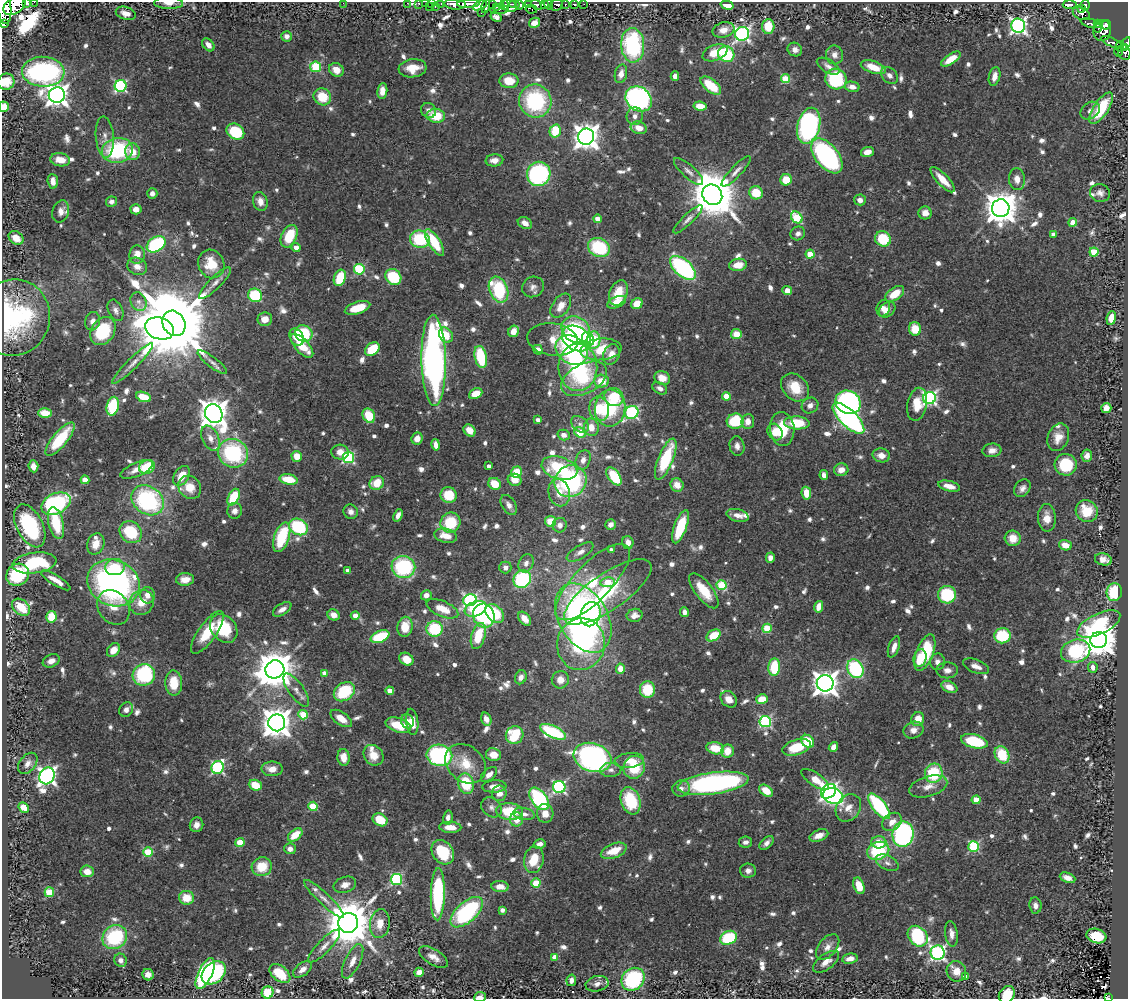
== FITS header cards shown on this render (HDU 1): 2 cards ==
NAXIS1  =                 1126
NAXIS2  =                  997

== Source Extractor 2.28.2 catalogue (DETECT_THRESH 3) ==
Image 1126 x 997 px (HDU 1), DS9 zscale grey, 1 PNG px = 1 image px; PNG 1130 x 1001 px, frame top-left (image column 1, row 997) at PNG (2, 2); each listed source drawn as its Kron ellipse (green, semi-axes under 4 px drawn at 4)
Background 0.603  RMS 0.027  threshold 0.0821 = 3 sigma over >= 5 px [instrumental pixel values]
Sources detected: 874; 4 with non-positive FLUX_AUTO (blend fragments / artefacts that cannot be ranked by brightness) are neither listed nor drawn; of the other 870, the 500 brightest by FLUX_AUTO listed and drawn (370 fainter detections omitted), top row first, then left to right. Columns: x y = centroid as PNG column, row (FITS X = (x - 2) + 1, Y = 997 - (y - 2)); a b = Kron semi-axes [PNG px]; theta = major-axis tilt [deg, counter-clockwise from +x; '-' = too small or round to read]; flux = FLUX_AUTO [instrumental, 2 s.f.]
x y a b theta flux
26 2 3 2 - 91
34 2 2 2 - 19
169 3 14 6 -2 13
343 3 2 2 - 11
407 3 2 2 - 10
419 3 3 3 - 32
425 3 2 2 - 9.4
431 3 3 2 - 9.9
441 3 3 2 - 16
455 4 10 5 -2 960
468 4 11 3 2 1100
492 4 3 2 - 64
514 4 5 3 - 120
548 4 5 4 - 400
565 4 3 3 - 140
574 4 4 3 - 55
584 4 2 2 - 9.1
1070 4 7 3 -1 84
15 5 12 8 37 1700
480 5 7 4 27 940
504 5 5 2 - 41
519 5 4 3 - 96
528 5 3 3 - 260
537 5 6 3 -37 460
544 5 3 3 - 270
556 5 7 5 29 250
727 5 6 4 -15 22
1085 5 5 5 - 320
435 6 3 2 - 13
486 6 7 4 75 360
510 6 7 5 -33 440
429 7 3 2 - 51
497 7 3 3 - 41
4 8 15 7 -84 2400
531 9 6 3 -11 13
1082 9 4 3 - 160
499 10 9 3 6 82
126 13 10 6 -17 16
481 13 2 2 - 8.6
1081 13 9 6 -27 250
496 17 6 4 -28 8.4
5 23 3 2 - 980
534 23 6 5 - 18
1090 23 10 3 -14 68
1097 23 3 2 - 12
1106 25 5 4 - 230
768 26 7 6 - 41
1018 26 7 7 - 650
1098 28 5 3 - 8.6
723 30 11 7 15 19
1102 31 10 8 76 430
742 34 7 7 - 550
287 36 5 5 - 8.5
1112 42 11 4 -23 71
1126 43 6 3 62 150
208 45 7 5 -49 14
633 45 17 11 -87 220
1120 47 5 3 - 14
1124 48 3 3 - 84
795 49 7 6 - 10
1118 52 4 3 - 19
715 53 13 7 22 42
1124 53 7 6 - 160
726 54 8 7 - 110
834 55 9 8 - 10
951 59 11 5 34 30
828 66 12 6 -31 9.2
316 67 5 5 - 130
873 67 13 6 -18 39
413 68 14 9 7 31
336 70 8 6 -31 19
43 72 21 15 -2 400
621 74 9 6 76 16
889 75 9 7 -44 10
675 76 5 4 - 12
994 76 9 5 76 14
786 79 4 4 - 85
836 79 11 10 - 150
509 81 9 7 -3 38
6 82 8 8 - 29
121 86 6 6 - 280
711 86 12 6 -38 62
852 87 7 5 -12 12
382 91 8 5 83 15
57 95 8 7 - 1500
322 97 9 8 - 48
639 99 14 11 -39 480
535 101 17 16 - 200
700 106 6 4 -8 27
4 107 5 5 - 20
1101 108 18 7 56 86
429 110 8 7 - 10
1090 111 10 8 36 9.2
436 116 9 7 -6 57
635 116 9 8 - 10
809 126 18 11 76 350
639 128 8 6 -17 20
555 131 6 5 - 58
235 132 9 7 -33 98
105 137 20 9 -85 18
586 137 8 8 - 2000
117 150 16 12 11 170
133 152 8 7 - 29
867 152 6 5 - 16
827 156 20 11 -51 340
60 160 10 6 -9 25
494 160 9 6 6 17
688 171 19 6 -42 12
736 171 20 5 47 12
539 174 12 11 - 290
1017 179 11 8 -84 16
786 180 6 5 - 45
943 180 16 5 -47 34
53 181 7 5 -85 13
152 193 5 5 - 9.7
756 193 7 6 - 49
1100 193 10 9 - 9.7
712 195 11 9 -52 9300
860 200 6 5 - 11
260 201 9 7 -73 16
111 202 5 5 - 9.1
1001 208 9 8 - 3800
136 209 5 5 - 14
61 211 11 8 72 15
925 213 6 6 - 17
797 217 6 5 - 130
597 219 4 4 - 18
688 219 19 5 44 9.9
1073 222 4 4 - 36
525 223 7 5 -30 13
798 233 7 6 - 8.4
1054 234 4 4 - 16
289 236 12 7 65 62
16 238 8 6 -37 24
420 239 10 8 -15 110
883 239 8 7 - 68
434 242 15 5 -58 82
156 244 10 7 35 190
296 247 4 4 - 16
599 247 11 9 -26 120
1094 252 4 4 - 68
810 254 4 4 - 45
137 255 9 7 82 21
211 264 14 13 - 49
738 265 9 6 7 26
137 266 10 8 -26 15
683 268 15 8 -42 270
359 269 5 5 - 170
393 277 8 7 - 110
340 278 8 5 70 60
215 283 21 6 45 14
533 287 11 10 - 11
499 290 13 9 -67 140
787 290 5 4 - 16
618 293 13 8 68 40
895 294 10 6 36 41
255 295 7 6 - 120
139 302 9 8 - 8.6
617 302 10 5 24 29
637 304 6 5 - 28
561 306 14 8 55 23
357 308 13 6 18 44
883 308 8 6 74 11
116 310 11 7 -66 8.8
887 310 9 6 39 16
14 318 38 36 76 280
1111 318 7 4 83 23
265 319 7 7 - 19
93 321 9 7 74 10
174 323 13 11 -57 30000
160 328 14 10 -19 2700
915 329 7 6 - 39
576 330 15 12 -35 97
103 331 15 11 56 100
514 331 6 5 - 21
304 333 9 8 - 97
736 334 5 5 - 29
446 335 8 6 -52 35
297 337 9 6 -62 26
553 339 25 16 -8 37
576 339 16 11 -32 270
588 339 7 5 -60 49
594 340 8 7 - 58
302 346 15 7 -48 54
372 349 8 6 39 60
601 349 20 11 5 66
538 350 5 4 - 12
572 350 17 13 -34 160
611 354 11 8 67 19
481 357 11 6 -77 94
434 360 45 12 -89 910
212 362 18 5 -37 9.8
133 364 28 5 45 16
578 367 24 19 89 190
662 378 8 7 - 22
584 379 25 14 28 76
601 381 7 6 - 35
795 387 16 12 -45 47
660 388 8 5 -29 9.1
476 394 7 5 23 31
726 396 4 4 - 40
143 397 8 5 -20 48
614 397 10 9 - 73
929 398 6 6 - 440
848 402 13 11 -30 400
917 404 17 10 78 37
810 405 9 7 38 11
113 406 9 6 76 100
610 408 18 15 84 94
1106 408 5 5 - 18
599 409 12 10 -79 59
632 412 7 6 - 280
45 413 7 5 1 37
214 414 9 8 - 2900
369 416 7 6 - 55
848 418 20 8 -44 550
538 420 4 4 - 8.8
735 421 8 7 - 83
748 421 7 6 - 16
797 423 12 6 -2 69
580 424 10 7 -36 9.1
591 427 9 7 -81 23
782 429 17 12 -84 53
470 430 6 5 - 23
580 432 6 4 -37 79
775 432 9 7 -56 26
564 435 6 5 - 11
1058 437 14 10 67 24
210 438 13 8 -65 16
60 439 21 7 50 95
417 439 6 5 - 17
436 445 6 4 -78 15
737 446 10 7 -79 11
992 450 9 7 6 13
340 452 9 7 -3 17
233 453 15 14 - 190
881 455 9 7 -11 17
297 456 5 5 - 28
1087 456 6 5 - 9.2
348 457 5 5 - 250
666 459 22 7 68 100
583 460 10 7 70 13
1066 465 11 11 - 80
33 466 6 5 - 17
489 466 4 3 - 8.4
147 467 8 6 23 65
559 468 18 11 -17 110
137 469 17 7 23 18
841 470 7 6 - 16
516 472 6 5 - 45
824 475 5 4 - 9.5
182 476 11 7 58 32
614 476 10 5 -54 96
288 479 9 5 -12 50
85 480 4 4 - 36
515 480 7 6 - 22
571 481 16 15 - 270
377 483 7 6 - 39
495 484 6 5 - 41
677 485 7 6 - 20
949 486 11 5 -14 19
190 487 12 10 -46 30
1022 488 9 7 51 11
559 493 14 10 -77 28
806 493 6 4 -81 30
449 495 8 7 - 51
234 497 9 5 63 68
148 500 17 13 -34 250
56 504 15 10 25 240
509 505 11 7 -58 10
235 511 8 7 - 11
1087 511 11 10 - 49
351 512 7 6 - 11
398 515 6 4 68 11
738 515 11 6 -13 14
1047 518 14 9 -88 21
550 521 5 5 - 29
56 523 16 7 -76 78
450 523 10 9 - 75
611 524 5 5 - 10
560 525 7 7 - 11
30 526 23 13 -63 180
298 527 10 8 -29 130
680 527 17 6 70 82
131 532 12 10 -44 86
446 536 11 7 -13 25
282 537 15 7 71 99
1013 538 8 8 - 29
628 542 6 5 - 12
96 544 11 8 68 27
1065 545 6 5 - 22
611 550 4 3 - 9.3
580 552 15 6 31 11
770 558 5 4 - 12
1103 559 8 6 -13 13
34 563 22 10 8 140
526 563 10 7 66 11
115 567 10 8 7 39
403 567 12 11 - 170
505 567 6 6 - 9.6
348 571 4 4 - 8.9
18 575 12 10 38 140
185 579 9 6 5 18
522 579 9 8 - 160
56 580 17 5 -32 23
593 582 50 18 46 130
607 582 7 5 9 52
113 583 27 22 -24 670
722 585 5 5 - 110
704 591 21 8 -52 49
608 592 51 18 34 130
1114 592 9 7 83 81
147 595 8 7 - 14
426 595 5 5 - 12
947 595 9 8 - 100
470 600 6 6 - 320
141 602 13 12 - 32
21 607 10 7 -40 58
819 607 6 4 77 22
113 608 18 15 -54 29
282 609 10 5 31 11
442 609 17 7 -23 31
475 609 11 7 21 130
684 612 5 4 - 9.6
495 614 11 7 -47 110
590 614 12 9 69 170
334 615 6 5 - 14
635 615 8 6 12 11
355 616 4 4 - 19
484 616 12 10 -68 160
51 617 6 5 - 62
583 618 37 24 -60 700
525 619 8 5 -51 18
1099 624 23 10 26 140
405 627 10 7 80 38
224 628 16 12 -50 91
767 628 5 4 - 79
435 629 8 7 - 97
207 632 25 9 54 53
713 635 8 5 33 47
478 636 13 7 73 59
1002 636 8 7 - 88
380 637 10 5 23 91
1099 640 8 8 - 4600
581 644 26 24 82 290
894 647 11 5 71 14
113 650 7 5 49 18
1076 651 15 11 14 180
925 653 19 8 69 110
920 658 9 6 75 34
406 659 7 6 - 24
51 661 9 6 24 13
937 662 8 7 - 9.9
976 666 14 6 -21 13
774 667 8 6 85 76
1093 667 5 5 - 12
275 669 9 9 - 5800
621 669 5 4 - 26
855 669 10 7 -61 200
947 670 10 8 0 11
324 673 4 4 - 14
144 675 11 10 - 160
521 677 7 5 68 9.9
560 680 9 8 - 17
174 683 12 8 -87 43
825 683 8 8 - 1900
949 687 8 5 -25 17
296 690 19 7 -54 15
647 690 8 7 - 65
390 691 4 4 - 26
344 692 11 8 36 110
729 699 9 7 -44 19
762 699 6 5 - 39
126 710 8 6 50 9.3
303 715 5 4 - 68
341 718 12 6 -35 26
486 719 7 5 -70 12
918 719 7 6 - 26
407 721 7 6 - 14
765 721 6 5 - 260
412 722 13 6 -84 23
277 723 8 8 - 3000
398 725 13 7 -17 57
913 730 10 8 21 13
553 732 14 6 -24 130
515 735 9 8 - 94
808 741 7 5 -44 59
974 741 14 6 -14 100
796 747 14 7 17 62
833 747 5 4 - 10
715 748 9 6 -11 39
727 751 7 6 - 30
373 755 11 9 -51 28
439 755 13 10 -10 250
493 755 7 6 - 23
1002 755 9 7 -64 72
344 757 8 6 -84 24
593 757 19 14 -17 610
629 760 15 7 6 24
28 763 12 8 51 12
465 764 22 17 -41 53
218 767 6 6 - 270
634 767 11 10 - 67
272 769 10 7 -1 19
611 770 10 7 3 8.8
934 773 10 8 77 96
489 775 9 5 41 14
47 776 9 7 63 850
815 779 16 6 -34 29
713 783 36 11 8 470
466 784 10 8 -75 85
255 785 7 5 -21 39
494 786 12 6 3 19
928 786 20 10 16 19
559 787 6 6 - 330
681 788 9 8 - 11
766 791 7 5 -35 32
829 791 8 6 39 750
499 793 8 7 - 16
833 796 10 7 -20 230
539 799 13 7 -53 250
976 800 4 4 - 33
630 801 14 9 -71 100
313 806 4 4 - 78
879 806 15 6 -51 190
24 807 5 4 - 22
491 807 11 9 -42 10
848 808 14 11 54 23
510 812 13 8 -5 82
545 813 9 8 - 20
524 814 11 6 -11 12
448 817 7 4 77 9.3
516 819 7 6 - 26
380 820 8 6 -31 47
892 822 10 8 36 18
196 825 7 6 - 12
450 827 11 5 -3 23
903 834 12 10 83 310
295 835 8 5 38 39
819 835 10 5 20 17
240 842 4 4 - 56
745 842 7 5 10 8.4
879 842 7 6 - 34
767 843 8 5 45 9.6
540 844 6 4 14 8.7
974 846 5 5 - 180
290 849 6 5 - 11
614 851 13 7 21 38
878 851 11 8 21 120
148 852 5 4 - 81
443 852 13 10 -54 94
534 860 13 10 78 48
887 863 12 7 -26 9.1
262 867 10 9 - 48
87 871 6 6 - 21
748 871 8 7 - 10
1068 878 8 5 -22 15
396 879 6 5 - 200
536 883 4 4 - 78
345 885 11 8 18 14
859 886 8 5 -70 37
500 887 8 5 -6 18
49 892 5 5 - 64
438 894 26 7 89 200
186 898 7 7 - 37
324 899 27 6 -43 17
1035 905 8 6 -82 11
502 910 4 3 - 10
467 912 20 10 42 250
348 923 10 10 - 9800
380 924 14 10 82 29
951 934 13 6 -83 13
918 936 11 9 -49 150
1096 936 10 7 -16 60
115 937 13 11 41 150
728 938 8 6 26 100
324 946 22 6 46 16
828 947 15 9 51 15
938 953 7 7 - 470
433 957 16 7 -31 17
555 957 4 4 - 26
850 959 8 5 8 11
121 960 7 6 - 10
353 961 19 7 64 21
826 962 15 7 36 16
302 969 11 6 38 12
956 971 10 9 - 22
419 972 5 4 - 15
205 973 17 7 64 310
214 973 13 10 41 200
280 974 12 7 -38 64
148 975 6 5 - 13
965 977 4 4 - 16
633 979 12 10 41 190
571 980 6 5 - 9.1
597 984 11 7 11 10
267 992 6 5 - 61
1007 994 9 7 52 52
480 997 6 5 - 16
1108 998 3 2 - 8.6
At the frame edge (FLAGS 8, measured only in part): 21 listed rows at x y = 26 2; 34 2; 169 3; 343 3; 407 3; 419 3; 425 3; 431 3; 441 3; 455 4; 468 4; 15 5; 4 8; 5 23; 1126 43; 1124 53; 6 82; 4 107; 1007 994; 480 997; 1108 998
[370 fainter detections neither listed nor drawn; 4 non-positive-flux detections neither listed nor drawn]